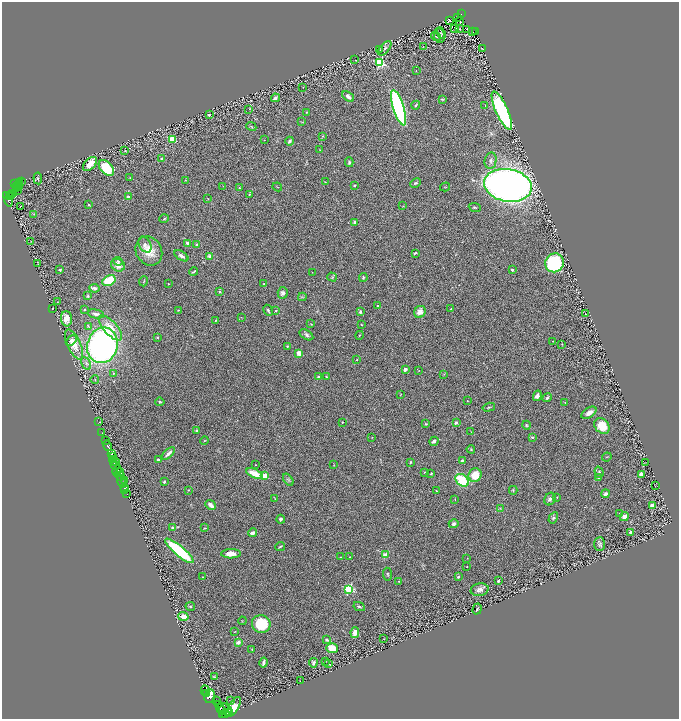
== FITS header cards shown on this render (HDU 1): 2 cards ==
NAXIS1  =                 1353
NAXIS2  =                 1433

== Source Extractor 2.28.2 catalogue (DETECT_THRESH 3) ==
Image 1353 x 1433 px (HDU 1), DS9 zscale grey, zoomed out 1/2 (1 PNG px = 2 x 2 image px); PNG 681 x 721 px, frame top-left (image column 1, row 1433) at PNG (2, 2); each listed source drawn as its Kron ellipse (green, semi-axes under 4 px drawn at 4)
Background 0.713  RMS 0.096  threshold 0.287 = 3 sigma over >= 5 px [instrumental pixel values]
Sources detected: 297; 31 cannot appear on this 1/2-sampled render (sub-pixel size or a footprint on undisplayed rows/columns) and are neither listed nor drawn; the other 266 listed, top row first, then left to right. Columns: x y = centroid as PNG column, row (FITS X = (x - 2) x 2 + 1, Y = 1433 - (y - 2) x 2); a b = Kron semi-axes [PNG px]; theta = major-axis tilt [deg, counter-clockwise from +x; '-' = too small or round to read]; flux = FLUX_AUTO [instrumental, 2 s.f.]
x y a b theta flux
461 14 3 1 - 48
458 17 2 1 - 4.9
449 20 3 3 - 4.9
459 22 4 1 - 8.2
455 28 3 1 - 4.5
459 28 3 2 - 4.9
467 29 3 2 - 7.5
476 31 3 2 - 79
473 32 2 1 - 6.9
441 33 6 4 -66 28
439 36 7 5 -79 64
436 37 5 3 - 19
423 46 2 2 - 8.2
385 48 8 4 51 53
482 49 3 2 - 9
380 50 4 2 - 11
355 60 2 1 - 4.7
380 63 3 3 - 1700
416 71 2 2 - 6.3
303 87 2 2 - 7.6
348 97 7 4 -37 74
275 98 4 2 - 43
442 100 4 3 - 18
416 105 4 3 - 25
485 106 3 2 - 11
399 108 18 5 -72 4800
249 109 3 2 - 8
502 111 21 6 -66 3600
307 112 3 2 - 13
209 115 2 2 - 61
302 122 4 2 - 8.2
251 126 5 3 - 22
323 136 4 3 - 15
172 139 4 4 - 280
264 140 2 2 - 5.4
290 141 4 3 - 39
319 150 3 2 - 5.7
125 151 2 2 - 9.3
161 159 3 2 - 20
491 161 8 6 79 68
349 162 5 3 - 29
90 164 8 5 47 250
106 168 9 6 -48 840
38 178 6 4 -84 26
130 178 2 2 - 12
185 180 3 3 - 10
21 181 3 2 - 54
325 182 2 2 - 16
19 183 3 2 - 150
415 183 6 3 27 29
14 184 2 2 - 150
18 185 5 2 - 400
354 185 3 2 - 20
508 185 24 16 -10 13000
223 186 2 1 - 4.9
18 187 3 1 - 120
277 187 5 1 - 9.8
445 187 5 2 - 13
16 188 2 2 - 150
239 188 3 3 - 11
17 190 2 1 - 53
13 193 2 2 - 68
249 194 4 3 - 17
12 195 3 2 - 310
7 196 2 2 - 500
10 196 2 2 - 170
128 197 2 2 - 180
208 199 3 2 - 7.3
9 201 6 2 -75 160
89 205 2 2 - 32
403 206 3 2 - 9.5
20 207 2 1 - 11
475 207 6 3 -21 25
34 214 3 2 - 11
164 219 5 3 - 22
354 222 2 2 - 120
31 241 3 2 - 7.2
187 243 3 2 - 80
145 245 8 6 -60 64
196 245 4 3 - 26
149 251 15 12 -60 360
415 253 4 3 - 21
181 256 8 3 -33 61
210 257 2 2 - 260
118 261 5 4 - 33
38 263 4 2 - 11
555 263 10 9 - 2100
118 265 7 6 - 160
60 270 4 4 - 25
512 270 2 2 - 110
194 272 4 2 - 19
312 272 2 2 - 6.4
332 277 5 3 - 17
363 277 4 3 - 22
109 281 7 5 29 660
144 281 5 2 - 14
168 284 2 1 - 6.4
264 284 4 3 - 17
94 288 5 3 - 65
220 292 3 3 - 25
283 293 6 5 - 58
88 296 4 2 - 22
302 297 4 3 - 17
57 302 2 1 - 4.6
378 306 2 2 - 56
52 309 2 1 - 12
451 309 3 2 - 18
84 310 2 2 - 18
178 310 3 2 - 12
268 310 6 3 -62 30
276 310 3 3 - 19
360 312 3 3 - 42
420 312 6 5 - 160
96 314 8 4 -12 70
586 314 3 1 - 4.2
241 317 3 1 - 6.2
66 319 8 5 -86 130
215 320 3 2 - 22
311 324 3 2 - 12
361 325 3 2 - 12
88 326 4 3 - 19
110 328 16 6 -47 270
306 335 7 4 -32 52
359 335 4 2 - 15
157 337 3 2 - 12
71 341 6 4 45 61
552 341 2 2 - 6.2
74 344 16 6 -66 270
562 344 2 2 - 6
102 345 18 15 74 7200
287 346 2 2 - 18
299 353 2 2 - 350
357 360 2 2 - 12
86 363 7 3 -62 42
405 369 3 3 - 76
419 370 3 2 - 6
113 373 2 2 - 16
444 374 3 2 - 13
318 377 2 2 - 100
326 377 2 2 - 11
95 380 4 3 - 19
401 394 3 1 - 8.5
537 396 5 3 - 71
547 398 5 3 - 41
467 401 2 2 - 8.9
160 402 5 3 - 23
565 403 2 2 - 29
489 407 6 3 16 24
589 413 8 4 33 110
99 422 2 1 - 10
342 422 2 2 - 23
456 423 2 2 - 84
426 424 3 3 - 16
526 425 4 3 - 19
602 426 9 7 -49 370
197 431 4 3 - 24
471 432 3 2 - 7.1
102 433 2 1 - 48
372 437 3 2 - 7.8
532 437 4 3 - 24
105 441 3 2 - 370
204 441 4 2 - 10
434 441 5 4 - 44
108 446 5 2 - 1600
471 449 4 3 - 24
111 454 4 2 - 490
168 454 8 3 42 99
112 456 3 2 - 1100
607 457 5 2 - 12
113 460 2 2 - 50
159 460 3 2 - 28
462 460 3 3 - 29
114 462 2 1 - 39
116 462 4 1 - 280
410 462 3 2 - 18
646 462 2 1 - 5.9
255 465 2 1 - 6.7
334 465 3 2 - 8.9
115 466 4 4 - 480
117 470 5 2 - 920
424 472 3 2 - 8.1
599 472 5 4 - 30
120 473 4 2 - 120
255 474 9 4 -23 300
431 474 4 3 - 18
641 474 3 3 - 97
475 475 7 6 - 350
120 476 5 2 - 310
264 476 3 3 - 500
598 478 3 2 - 8.9
125 480 2 1 - 28
288 480 6 4 -53 32
462 480 7 5 -40 820
122 481 6 2 -67 1300
164 482 3 2 - 23
655 486 2 1 - 22
124 487 3 3 - 780
125 490 2 1 - 240
189 490 3 2 - 12
513 490 4 3 - 17
437 491 3 2 - 14
126 494 4 2 - 110
605 494 4 4 - 62
557 497 3 2 - 8.9
275 499 4 2 - 13
455 499 3 1 - 8.3
550 499 6 5 - 50
211 505 6 3 -41 84
652 506 4 3 - 120
500 509 4 2 - 18
619 513 2 2 - 9.4
624 517 5 3 - 100
553 518 6 4 58 31
281 519 4 3 - 34
454 524 5 4 - 42
172 528 3 3 - 24
205 528 4 2 - 13
631 532 3 3 - 45
253 533 4 2 - 94
600 544 7 5 89 43
280 546 5 3 - 17
179 551 18 5 -40 1400
231 554 10 4 1 170
385 555 2 2 - 370
340 557 2 1 - 12
349 557 2 1 - 9.1
467 558 3 2 - 5.7
467 566 2 2 - 7.2
388 574 6 3 -84 24
202 577 2 2 - 16
458 577 3 3 - 22
399 581 2 2 - 8.2
498 581 2 2 - 86
349 589 3 3 - 1600
480 590 9 6 12 82
190 607 5 4 - 21
359 607 6 2 -27 26
477 609 5 2 - 19
183 616 5 4 - 220
242 621 4 2 - 10
261 624 9 8 - 720
235 632 3 2 - 7.8
355 632 5 4 - 140
383 639 2 1 - 5.4
327 640 4 3 - 43
238 642 4 3 - 92
332 648 6 5 - 240
252 649 3 2 - 10
326 661 2 1 - 6.4
264 662 5 3 - 58
313 663 5 3 - 47
329 664 3 2 - 6.1
214 677 4 2 - 11
300 681 2 1 - 63
205 691 5 4 - 3200
206 693 3 2 - 1100
210 696 7 5 79 12000
216 701 2 1 - 63
231 701 3 2 - 11
218 705 3 2 - 510
234 707 11 5 60 350
220 708 5 3 - 2400
225 710 8 5 -38 1900
228 713 4 1 - 1000
222 714 4 2 - 800
225 714 4 2 - 960
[31 sub-pixel or undisplayed-footprint detections neither listed nor drawn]